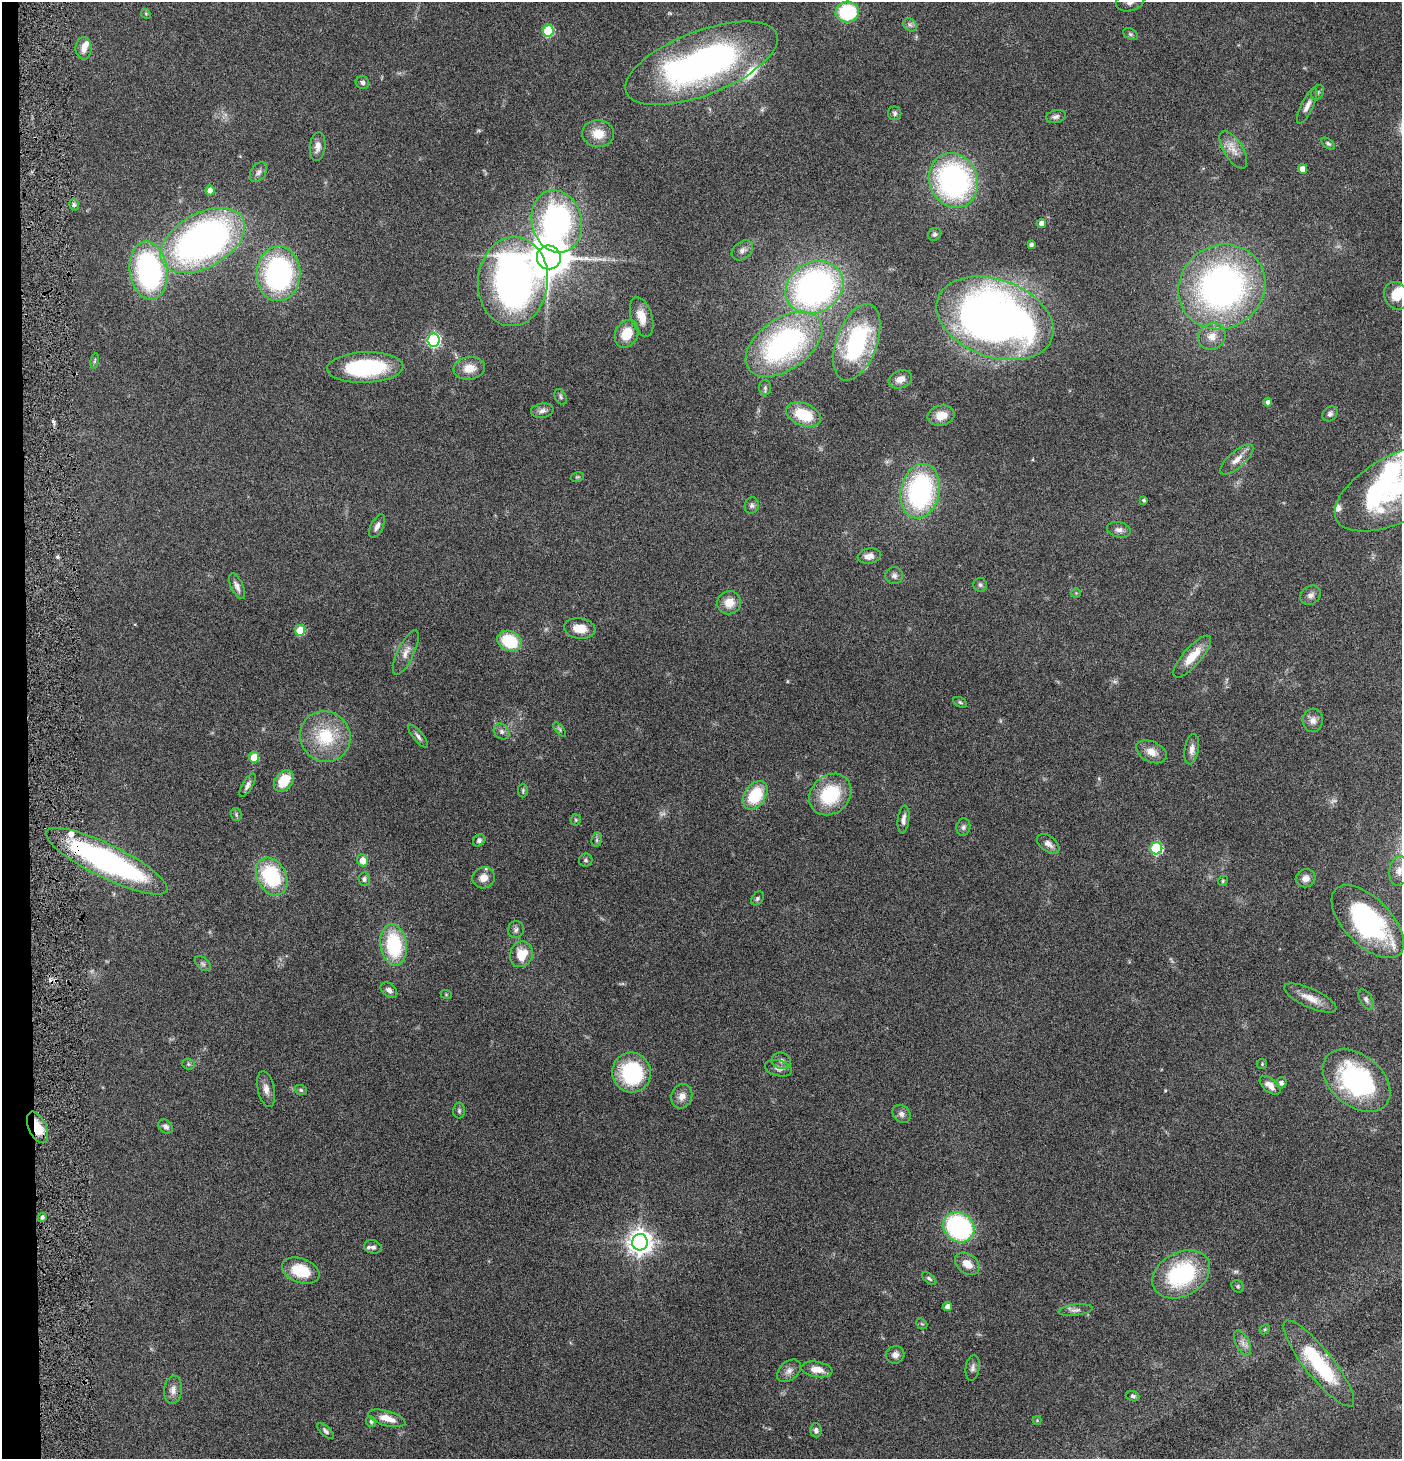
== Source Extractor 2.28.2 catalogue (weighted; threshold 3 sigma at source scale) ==
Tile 4 of 3 x 3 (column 1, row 2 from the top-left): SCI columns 147-1546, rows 1457-2913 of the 4444 x 4372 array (HDU 1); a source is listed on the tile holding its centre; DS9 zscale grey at full resolution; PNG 1404 x 1461 px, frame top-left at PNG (2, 2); each listed source drawn as its Kron ellipse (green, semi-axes under 4 px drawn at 4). Shown black and unused: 2% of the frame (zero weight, under 4 of 8 exposures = <1% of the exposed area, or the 3 px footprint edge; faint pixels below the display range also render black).
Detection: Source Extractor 2.28.2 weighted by HDU 2 'WHT'; one run over the whole footprint, this tile lists its part. Background 0.0789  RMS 0.0044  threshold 0.0181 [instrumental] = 3 sigma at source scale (4.09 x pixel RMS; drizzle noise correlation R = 1.36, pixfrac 0.8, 0.05/0.05 arcsec/px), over >= 5 px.
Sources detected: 171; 4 too faint to see at this stretch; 6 inside a brighter object's white glare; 1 cosmic-ray / hot-pixel residue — neither listed nor drawn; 5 inside a brighter listed object's ellipse — not listed separately; the other 155 listed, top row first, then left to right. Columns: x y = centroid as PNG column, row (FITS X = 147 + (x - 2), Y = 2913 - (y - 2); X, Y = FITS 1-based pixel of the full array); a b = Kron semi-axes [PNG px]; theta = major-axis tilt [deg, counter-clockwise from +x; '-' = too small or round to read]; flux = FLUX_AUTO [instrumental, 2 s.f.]
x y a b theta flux
1130 2 14 9 15 2.6
847 12 12 10 4 27
146 14 5 4 - 0.41
910 25 7 6 - 1.1
548 31 6 5 - 28
1130 34 8 5 -27 0.73
84 48 11 8 -90 3.1
701 63 81 32 21 140
362 82 7 6 - 1.2
1317 92 8 6 52 0.88
1307 106 19 6 64 2.6
895 113 7 7 - 0.94
1056 117 10 6 13 1.3
598 134 16 13 -5 6.7
1328 144 8 4 -37 0.75
318 146 14 7 83 2.8
1233 150 21 9 -58 4.5
1303 169 5 4 - 3.5
258 172 11 7 56 1.5
954 180 28 24 -68 92
210 190 5 4 - 2.4
74 205 6 4 -76 0.85
557 221 32 25 -76 100
1042 223 4 4 - 2.6
935 234 7 6 - 0.86
203 241 46 27 29 180
1031 245 4 4 - 1.2
742 250 12 8 39 2
549 257 12 12 - 920
149 271 29 19 -82 82
278 274 27 22 87 71
513 281 45 35 85 190
814 287 30 25 31 140
1222 287 45 41 36 150
1396 296 14 12 -60 8.1
642 317 20 10 -72 5.7
995 318 60 38 -20 310
627 334 14 11 64 8.3
1212 336 14 12 38 4.6
433 340 6 6 - 75
857 342 40 20 70 48
784 344 43 25 35 91
95 361 8 3 81 0.51
365 367 38 15 2 37
469 368 16 11 7 5.5
900 379 12 8 22 3.2
765 388 8 6 90 1.1
561 397 8 5 -63 0.88
1268 402 4 4 - 1.4
542 411 11 7 9 1.8
1330 414 8 6 48 1.3
804 415 18 11 -21 15
941 416 14 10 12 5.2
1237 459 21 8 41 3.8
577 477 7 4 10 0.6
1399 487 71 33 28 59
920 491 27 19 78 68
1144 500 3 3 - 0.76
752 505 8 7 - 1.2
377 526 13 6 64 2.1
1119 530 12 7 -13 1.9
869 556 11 7 10 2.8
894 576 9 8 - 1.6
980 585 7 6 - 0.92
237 586 14 6 -65 1.9
1076 593 5 5 - 0.51
1311 595 11 9 39 2
729 603 12 11 - 5.7
580 628 16 10 -8 5.5
300 630 5 5 - 17
510 641 13 10 -26 17
406 652 24 8 64 3.4
1192 657 26 9 49 8.6
960 702 7 4 -30 0.69
1313 720 12 10 85 2.7
560 729 8 4 -51 0.74
502 731 9 7 -46 1.3
418 736 14 5 -51 1.4
325 737 26 25 - 19
1192 749 15 7 81 2.6
1151 752 16 10 -25 4
254 757 5 5 - 13
284 781 12 8 52 11
247 785 13 5 58 1.6
523 790 7 5 90 0.67
830 794 23 19 43 23
755 795 16 10 55 17
236 814 6 5 - 0.72
903 819 14 5 84 2.1
576 820 5 5 - 0.61
963 827 9 7 80 1.2
479 840 7 5 42 1
597 840 7 5 82 0.88
1048 844 13 7 -37 2.3
1156 848 6 6 - 39
362 860 6 5 - 4.5
586 860 7 6 - 0.88
107 861 67 16 -26 110
1399 871 15 9 82 3.7
272 877 20 14 -61 32
484 878 11 10 - 4
1305 878 10 9 - 2.5
364 879 6 6 - 1.1
1223 881 5 4 - 0.57
757 898 8 5 52 0.82
1368 922 46 23 -46 64
516 930 8 8 - 1.3
394 945 21 13 -82 28
521 954 13 11 68 8.5
203 964 9 5 -41 1.1
389 990 9 6 -40 1.7
446 994 6 4 -19 0.44
1310 998 28 9 -24 5.6
1366 999 11 6 -60 1.5
781 1061 10 8 -15 1.7
188 1064 6 5 - 0.66
1262 1064 5 5 - 0.5
778 1068 14 8 -14 2
632 1073 20 19 - 31
1357 1081 38 25 -39 66
1281 1083 5 5 - 1.4
1270 1085 12 7 -40 3.1
266 1089 18 8 -78 2.9
301 1090 6 4 -18 0.73
682 1096 12 10 68 3.1
459 1111 8 6 90 0.91
901 1114 10 8 -39 1.8
37 1127 17 8 -65 9.5
166 1127 8 6 -42 1.6
42 1217 4 4 - 0.84
959 1227 16 14 -41 61
640 1242 8 8 - 380
373 1247 9 6 -13 1.3
967 1264 13 9 -38 4.5
301 1271 19 12 -20 14
1181 1274 30 22 28 43
929 1278 8 4 -37 0.8
1238 1286 6 5 - 0.7
948 1307 4 4 - 2.9
1076 1310 17 5 7 1.7
922 1324 6 4 -41 0.54
1265 1329 6 4 45 0.55
1242 1343 13 6 -63 2.4
895 1355 9 8 - 2.1
1319 1363 54 14 -51 34
973 1368 13 7 81 1.7
817 1369 16 7 -8 5
789 1371 13 9 40 2.4
173 1390 14 9 84 2.7
1133 1396 6 5 - 0.82
387 1418 19 7 -16 5.1
1037 1420 4 4 - 0.34
371 1421 5 5 - 0.9
816 1430 7 5 -86 1.4
326 1431 10 5 -42 1.1
Overlapping masked pixels (flux is a lower limit): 2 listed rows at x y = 107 861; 37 1127
Isophote crosses this tile's border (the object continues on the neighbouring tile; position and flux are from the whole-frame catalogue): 3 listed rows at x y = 1130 2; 1396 296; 1399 487